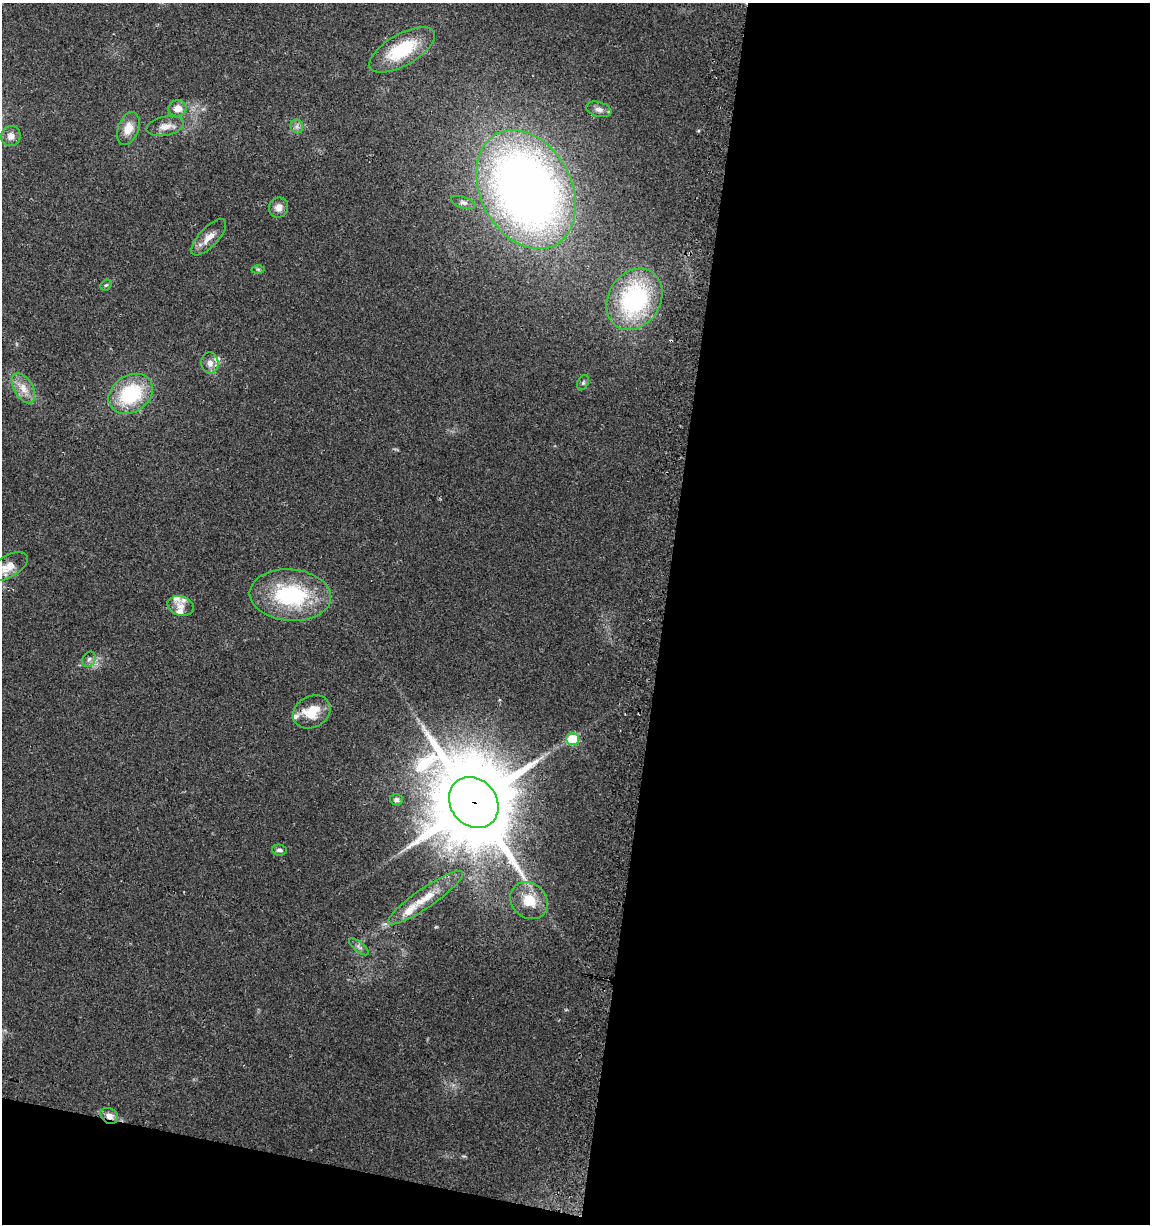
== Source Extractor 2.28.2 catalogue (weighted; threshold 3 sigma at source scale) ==
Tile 16 of 4 x 4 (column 4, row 4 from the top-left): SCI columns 3758-4905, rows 5-1226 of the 5161 x 4904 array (HDU 1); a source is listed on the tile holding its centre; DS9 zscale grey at full resolution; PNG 1152 x 1226 px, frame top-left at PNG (2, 3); each listed source drawn as its Kron ellipse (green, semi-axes under 4 px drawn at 4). Shown black and unused: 45% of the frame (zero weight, under 2 of 3 exposures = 2% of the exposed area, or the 3 px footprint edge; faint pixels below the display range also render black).
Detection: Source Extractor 2.28.2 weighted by HDU 2 'WHT'; one run over the whole footprint, this tile lists its part. Background 0.11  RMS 0.01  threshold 0.047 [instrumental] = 3 sigma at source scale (4.5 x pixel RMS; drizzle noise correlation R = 1.50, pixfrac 1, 0.0396/0.0396 arcsec/px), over >= 5 px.
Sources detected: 38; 1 cosmic-ray / hot-pixel residue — neither listed nor drawn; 6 inside a brighter listed object's ellipse — not listed separately; the other 31 listed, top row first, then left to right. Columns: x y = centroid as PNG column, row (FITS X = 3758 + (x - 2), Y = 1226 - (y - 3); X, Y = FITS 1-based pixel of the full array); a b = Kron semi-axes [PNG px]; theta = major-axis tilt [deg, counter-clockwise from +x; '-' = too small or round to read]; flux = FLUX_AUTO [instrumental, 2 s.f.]
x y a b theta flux
402 50 36 15 30 55
177 108 9 8 - 10
599 109 13 7 -15 5
165 126 19 9 11 9.9
297 126 7 6 - 3.2
128 128 17 10 69 14
11 136 10 9 - 6.9
526 189 63 45 -62 840
463 203 12 5 -18 3.3
278 207 10 9 - 7.1
209 237 23 9 47 12
258 269 6 4 -1 1.4
106 285 6 5 - 1.6
634 299 32 26 58 140
210 363 10 8 -83 7.1
583 383 8 5 63 1.9
23 388 16 9 -59 11
131 394 24 18 34 69
8 567 21 11 31 14
290 595 41 25 -4 98
181 606 13 9 -17 7.1
89 659 8 6 60 3
312 712 20 15 29 25
573 739 6 6 - 55
396 800 6 5 - 3.9
474 802 27 23 -49 13000
279 850 7 5 -5 3.1
426 898 45 9 35 25
529 901 20 17 -43 26
359 947 12 5 -39 3.3
109 1116 9 7 -32 7.1
Overlapping masked pixels (flux is a lower limit): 2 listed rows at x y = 474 802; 109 1116